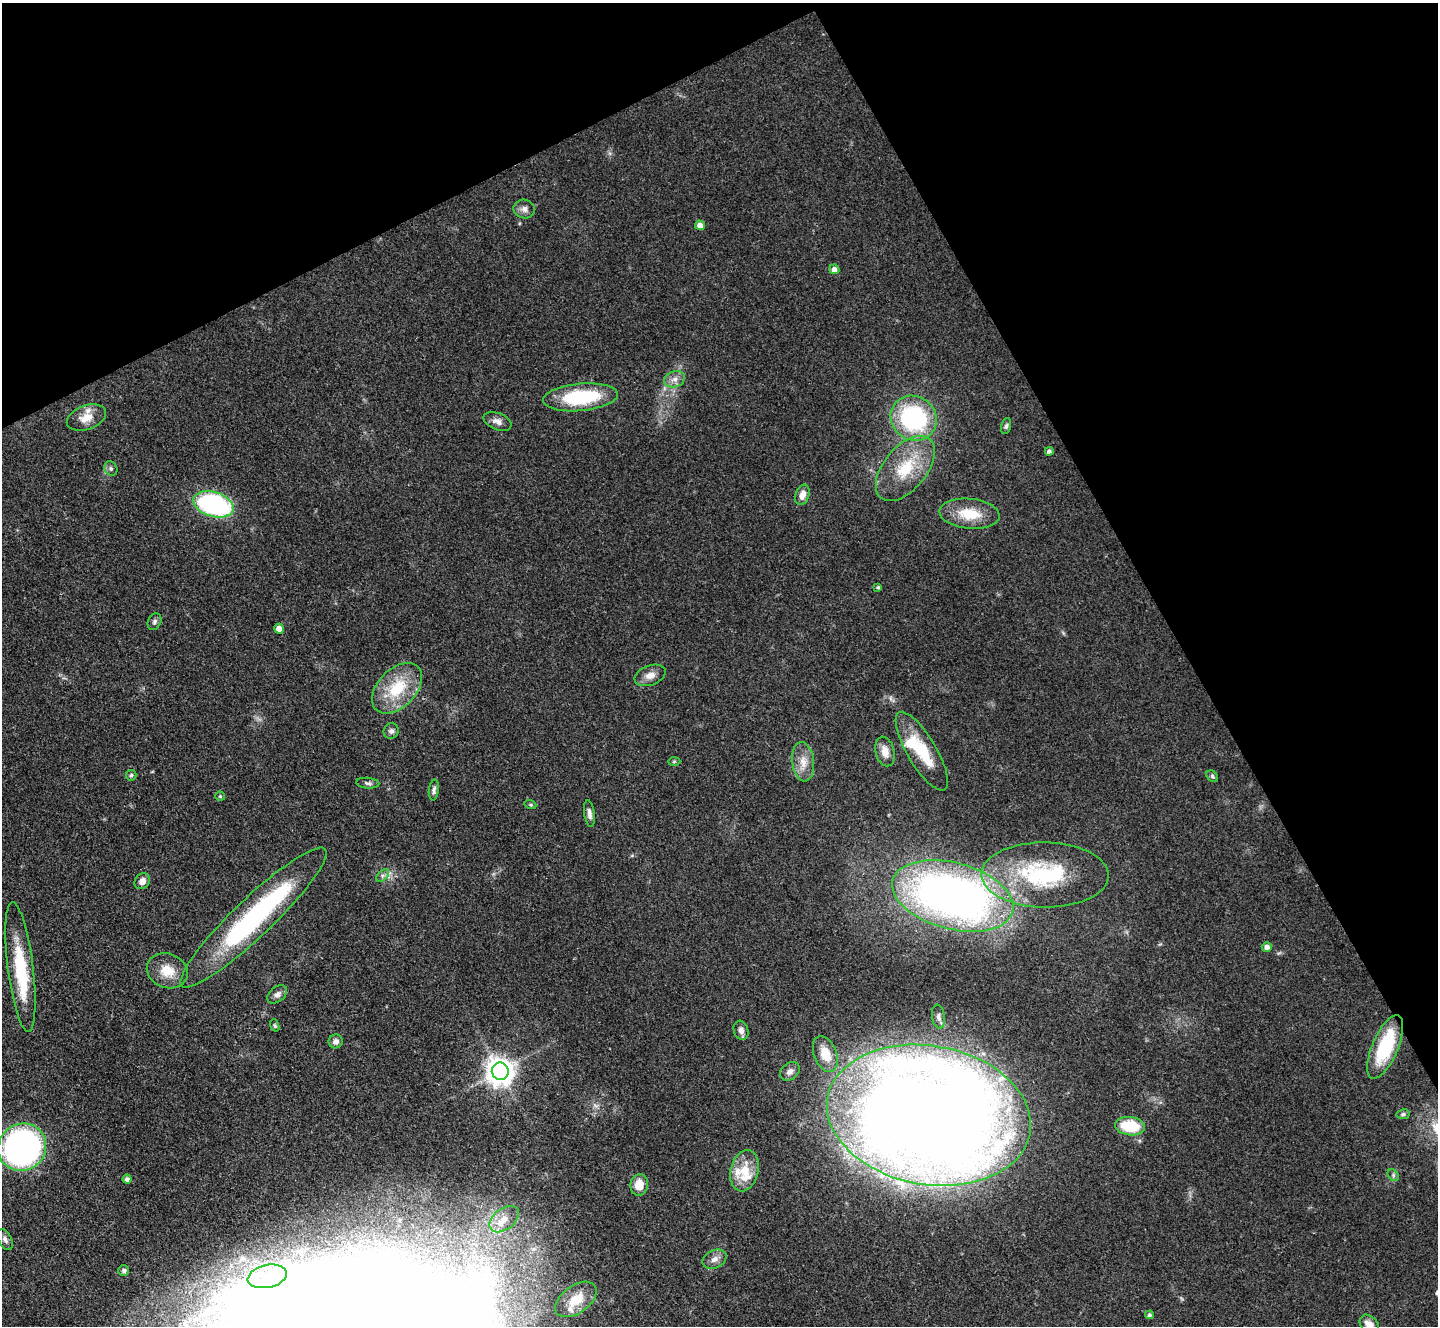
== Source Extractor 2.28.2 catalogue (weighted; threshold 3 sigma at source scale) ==
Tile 3 of 4 x 4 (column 3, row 1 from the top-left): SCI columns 2877-4312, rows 4262-5585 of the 5752 x 5743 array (HDU 1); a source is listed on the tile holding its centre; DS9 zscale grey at full resolution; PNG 1440 x 1328 px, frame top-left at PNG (2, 3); each listed source drawn as its Kron ellipse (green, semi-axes under 4 px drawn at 4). Shown black and unused: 27% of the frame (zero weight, under 3 of 4 exposures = <1% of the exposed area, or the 3 px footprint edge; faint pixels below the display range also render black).
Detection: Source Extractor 2.28.2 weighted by HDU 2 'WHT'; one run over the whole footprint, this tile lists its part. Background 0.0851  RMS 0.0062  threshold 0.028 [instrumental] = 3 sigma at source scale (4.5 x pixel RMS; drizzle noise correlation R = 1.50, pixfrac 1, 0.05/0.05 arcsec/px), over >= 5 px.
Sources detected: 72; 2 inside a brighter object's white glare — neither listed nor drawn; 5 inside a brighter listed object's ellipse — not listed separately; the other 65 listed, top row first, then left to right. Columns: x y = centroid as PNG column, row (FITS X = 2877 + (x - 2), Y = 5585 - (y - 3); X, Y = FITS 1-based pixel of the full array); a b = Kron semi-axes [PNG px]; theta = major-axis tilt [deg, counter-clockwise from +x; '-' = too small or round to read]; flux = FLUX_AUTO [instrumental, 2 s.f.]
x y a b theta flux
524 209 11 9 -12 3.3
700 225 5 5 - 4.1
834 269 5 5 - 3.2
675 379 11 7 18 4
580 397 37 13 5 49
86 418 20 12 19 9.7
914 418 24 22 -35 82
497 421 15 8 -21 3.9
1006 426 8 5 75 1.4
1049 451 4 4 - 1.9
905 468 38 21 50 30
111 469 7 6 - 1.8
802 495 10 7 70 5
214 504 21 12 -16 100
969 514 30 15 -5 20
878 587 4 3 - 0.97
154 622 9 6 61 1.7
279 629 5 4 - 5.5
650 675 16 10 20 5.2
397 688 30 19 46 29
391 731 8 7 - 2.1
885 751 15 9 -76 6.5
922 751 45 14 -59 28
674 761 6 4 2 0.73
803 762 20 11 -83 8.3
131 775 5 5 - 1.1
1212 776 6 5 - 1.1
368 783 11 5 -4 1.9
434 790 10 5 83 2
220 796 5 4 - 0.8
530 805 6 4 -19 0.74
589 814 13 5 -81 2.7
1045 875 64 32 -1 77
383 876 7 5 45 1.7
142 881 8 7 - 4.1
953 896 62 33 -15 420
253 918 99 19 44 130
1267 947 5 4 - 3.3
20 967 65 13 -83 40
167 971 21 17 -21 13
277 994 11 7 40 2.8
938 1017 12 6 -82 2.3
275 1025 6 4 -70 0.87
741 1030 10 7 -73 2.9
336 1041 7 7 - 2.8
1385 1047 34 13 67 42
825 1054 18 11 -68 13
500 1071 8 8 - 810
790 1071 11 8 38 3.5
1403 1114 6 5 - 1.4
929 1115 103 69 -10 1600
1130 1126 15 9 -7 25
22 1147 24 23 - 260
745 1171 21 14 77 17
1393 1175 6 5 - 1.4
127 1179 4 4 - 2.1
639 1185 11 9 79 9.7
504 1219 17 10 38 7.6
5 1240 11 6 -62 2.3
714 1259 12 9 27 4.1
124 1271 5 5 - 1.7
267 1276 20 11 13 14
576 1299 23 14 36 17
1149 1315 4 4 - 1.4
1369 1325 11 8 -50 6.2
Isophote crosses this tile's border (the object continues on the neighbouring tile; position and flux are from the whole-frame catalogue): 1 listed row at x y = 1369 1325